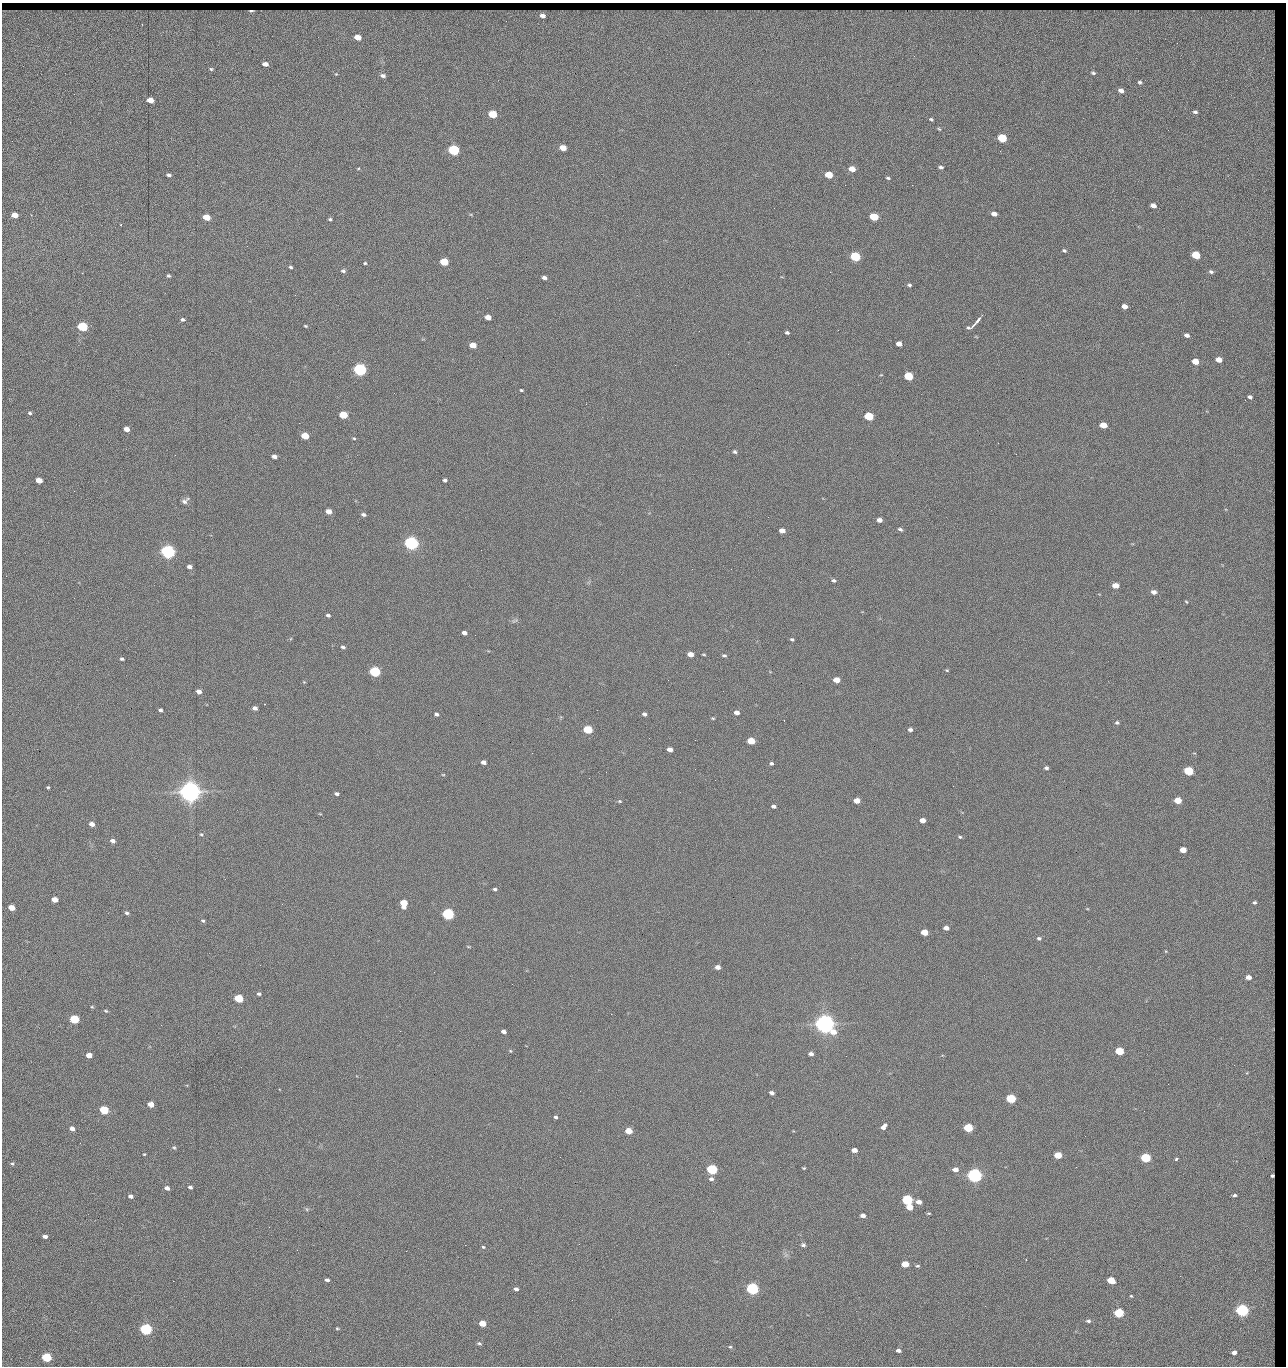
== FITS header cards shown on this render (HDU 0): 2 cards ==
NAXIS1  =                 1284 / length of data axis 1
NAXIS2  =                 1364 / length of data axis 2

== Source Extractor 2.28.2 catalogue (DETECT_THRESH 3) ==
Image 1284 x 1364 px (HDU 0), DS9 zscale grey, 1 PNG px = 1 image px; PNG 1288 x 1368 px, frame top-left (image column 1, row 1364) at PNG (2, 3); no overlay
Background 149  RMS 15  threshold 44.6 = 3 sigma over >= 5 px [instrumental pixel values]
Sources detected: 282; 1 with non-positive FLUX_AUTO (blend fragments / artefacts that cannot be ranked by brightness) is not listed; the other 281 listed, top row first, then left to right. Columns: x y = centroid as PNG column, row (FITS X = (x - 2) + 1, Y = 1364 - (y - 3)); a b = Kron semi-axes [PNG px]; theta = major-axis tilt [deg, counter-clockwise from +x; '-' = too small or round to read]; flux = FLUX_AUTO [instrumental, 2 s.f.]
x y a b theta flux
251 11 4 2 - 1.3e+03
542 16 5 4 - 4.4e+03
142 24 3 3 - 1.1e+03
358 37 5 4 - 1.3e+04
1271 41 15 6 81 6.4e+03
1177 43 2 2 - 1.0e+03
1271 63 9 7 90 4.0e+03
265 64 5 4 - 5.0e+03
211 69 5 4 - 1.3e+03
1093 73 4 3 - 1.5e+03
336 74 4 4 - 8.1e+02
383 76 6 5 - 3.0e+03
1140 82 5 5 - 1.6e+03
1121 91 6 4 -17 4.4e+03
1273 92 10 3 89 1.9e+03
1272 96 16 3 84 4.2e+03
150 100 5 4 - 1.4e+04
1195 112 4 3 - 1.8e+03
492 114 6 5 - 4.2e+04
931 119 5 4 - 1.3e+03
1272 124 4 3 - 1.5e+03
939 129 5 3 - 1.2e+03
1168 130 3 2 - 7.1e+02
1271 134 5 2 - 1.0e+03
1002 138 6 5 - 6.0e+04
563 148 5 4 - 1.5e+04
454 150 6 5 - 1.6e+05
941 167 5 3 - 2.1e+03
358 168 5 3 - 9.7e+02
852 169 5 4 - 1.2e+04
1030 169 2 2 - 1.3e+03
1272 173 5 2 - 1.4e+03
169 175 5 3 - 2.3e+03
829 175 5 4 - 2.8e+04
888 178 5 3 - 1.3e+03
845 185 2 2 - 8.5e+02
912 185 2 2 - 1.2e+04
1153 205 5 4 - 6.3e+03
1112 210 2 2 - 4.9e+02
994 214 5 4 - 5.7e+03
14 215 5 4 - 1.0e+04
206 217 5 4 - 2.0e+04
874 217 6 4 -15 5.1e+04
330 219 4 3 - 1.5e+03
121 224 2 2 - 7.5e+02
1272 230 7 3 83 2.1e+03
1064 250 5 4 - 1.6e+03
1196 255 5 4 - 4.2e+04
855 257 6 5 - 1.0e+05
444 262 5 5 - 4.0e+04
365 263 5 4 - 1.1e+03
1271 266 10 3 69 2.0e+03
291 267 4 3 - 1.5e+03
343 271 6 4 -5 2.1e+03
830 272 2 2 - 1.8e+04
1211 272 4 3 - 1.5e+03
169 276 5 4 - 1.5e+03
544 278 5 4 - 2.9e+03
1272 280 3 2 - 8.1e+02
909 285 5 4 - 1.7e+03
295 295 2 2 - 6.4e+02
1124 306 5 4 - 7.2e+03
488 317 5 4 - 9.2e+03
183 320 5 4 - 1.9e+03
978 320 9 3 54 3.2e+03
305 326 4 3 - 1.1e+03
82 327 5 5 - 1.0e+05
972 327 9 4 29 3.8e+03
1272 327 5 2 - 1.2e+03
838 330 2 2 - 5.8e+02
699 331 2 2 - 2.1e+03
787 333 4 3 - 1.9e+03
1187 335 5 4 - 3.7e+03
899 344 5 4 - 7.5e+03
473 345 5 4 - 1.6e+04
1273 350 6 3 89 1.5e+03
1219 360 5 4 - 9.6e+03
1195 361 5 4 - 1.6e+04
360 369 6 5 - 3.0e+05
908 376 6 5 - 5.8e+04
521 390 3 3 - 1.2e+03
1250 397 5 4 - 2.6e+03
1245 400 3 2 - 8.5e+02
30 413 5 4 - 1.8e+03
343 415 5 4 - 3.7e+04
869 416 6 5 - 6.0e+04
1272 421 5 2 - 1.7e+03
1103 425 5 4 - 1.9e+04
127 429 5 4 - 8.3e+03
305 436 5 4 - 2.9e+04
354 438 5 4 - 1.1e+03
998 443 2 2 - 2.3e+03
735 452 4 4 - 1.8e+03
175 455 2 2 - 2.1e+03
274 456 5 4 - 4.0e+03
1272 462 3 2 - 5.7e+02
39 480 5 4 - 1.2e+04
445 480 4 4 - 2.3e+03
1270 490 11 5 59 2.0e+03
74 491 2 2 - 6.2e+02
185 501 11 6 37 3.4e+03
1273 508 9 3 86 1.8e+03
329 511 5 4 - 1.0e+04
363 515 5 4 - 2.5e+03
879 520 5 4 - 5.7e+03
900 529 6 4 -25 2.0e+03
782 531 5 4 - 8.6e+03
1273 536 5 3 - 8.6e+02
411 543 6 5 - 5.0e+05
481 550 2 2 - 1.6e+03
168 552 6 5 - 5.3e+05
1272 553 6 3 68 1.5e+03
189 567 5 4 - 3.8e+03
731 569 2 2 - 4.5e+02
834 580 5 3 - 1.8e+03
1115 585 5 4 - 1.3e+04
1154 592 6 5 - 4.3e+03
1272 594 8 3 81 1.3e+03
1186 602 3 3 - 8.6e+02
328 615 4 3 - 1.9e+03
514 621 10 3 29 1.4e+03
464 633 4 4 - 4.2e+03
792 639 4 4 - 1.5e+03
343 647 5 4 - 2.1e+03
1273 649 5 3 - 8.3e+02
690 654 5 4 - 1.0e+04
704 654 5 2 - 9.5e+02
724 655 5 4 - 1.7e+03
122 659 4 3 - 1.8e+03
1273 669 12 3 82 2.0e+03
947 670 5 4 - 9.9e+02
375 672 5 5 - 1.6e+05
668 680 2 2 - 1.4e+03
836 680 5 4 - 1.4e+04
304 682 4 3 - 8.3e+02
199 691 5 4 - 7.1e+03
1273 694 7 4 -90 8.3e+02
264 704 3 2 - 5.3e+02
255 708 5 4 - 4.2e+03
160 710 4 4 - 1.9e+03
737 712 5 4 - 6.0e+03
436 714 4 4 - 2.4e+03
644 714 5 4 - 2.6e+03
713 718 4 3 - 1.1e+03
1117 723 5 4 - 1.8e+03
588 729 5 4 - 6.3e+04
910 730 5 4 - 2.7e+03
1272 734 5 3 - 1.1e+03
695 740 2 2 - 4.2e+02
751 741 5 4 - 2.7e+04
670 749 5 4 - 7.3e+03
532 753 2 2 - 2.1e+03
483 762 5 4 - 4.2e+03
771 763 4 4 - 1.7e+03
1046 768 4 3 - 2.2e+03
695 769 2 2 - 1.5e+03
1189 771 5 4 - 7.6e+04
606 772 2 2 - 1.3e+03
443 775 5 3 - 8.2e+02
715 780 2 2 - 1.6e+03
48 787 3 3 - 1.2e+03
190 792 7 6 - 1.6e+06
337 794 4 3 - 2.4e+03
1178 800 5 4 - 2.5e+04
620 801 5 4 - 1.2e+03
857 801 5 4 - 1.0e+04
773 806 4 3 - 2.9e+03
320 814 5 3 - 7.8e+02
922 820 5 4 - 7.9e+03
92 824 5 4 - 6.7e+03
1273 828 5 2 - 1.6e+03
201 834 5 4 - 1.4e+03
960 837 5 4 - 1.4e+03
113 841 5 4 - 3.9e+03
1273 843 12 4 -90 1.8e+03
1183 850 5 4 - 1.5e+04
495 889 5 3 - 1.9e+03
55 900 5 4 - 1.2e+04
1254 902 5 5 - 2.3e+03
1272 902 7 4 -70 9.0e+02
404 903 6 5 - 2.7e+04
11 908 5 4 - 1.6e+04
127 913 5 4 - 2.0e+03
448 914 5 5 - 2.4e+05
203 921 6 4 -28 1.5e+03
946 928 5 4 - 5.8e+03
924 932 5 4 - 1.9e+04
1273 937 5 3 - 8.2e+02
1039 938 6 5 - 2.1e+03
468 947 5 3 - 8.9e+02
717 967 5 4 - 6.1e+03
1273 970 5 3 - 7.9e+02
1248 977 5 4 - 7.2e+03
512 984 2 2 - 1.3e+03
259 994 5 4 - 1.8e+03
239 998 5 4 - 6.1e+04
92 1007 5 3 - 9.7e+02
106 1011 5 3 - 1.1e+03
74 1019 5 4 - 7.7e+04
825 1024 7 6 - 1.3e+06
1272 1029 4 3 - 1.8e+03
400 1031 2 2 - 3.6e+03
504 1032 5 3 - 4.2e+03
1272 1037 6 3 -79 1.8e+03
510 1051 5 4 - 1.1e+03
1119 1051 5 4 - 4.8e+04
811 1054 5 4 - 3.7e+03
89 1055 5 4 - 1.1e+04
846 1056 2 2 - 8.7e+02
1234 1065 2 2 - 1.0e+03
1168 1084 2 2 - 1.6e+03
279 1089 2 2 - 8.5e+02
772 1093 5 4 - 3.4e+03
1272 1097 7 2 -77 2.0e+03
1011 1099 5 4 - 8.8e+04
151 1104 5 4 - 1.2e+04
104 1110 5 4 - 6.6e+04
1144 1111 2 2 - 5.8e+02
556 1117 5 3 - 1.9e+03
718 1120 2 2 - 5.4e+02
884 1126 7 4 52 4.7e+03
72 1128 5 4 - 5.5e+03
968 1128 5 4 - 7.3e+04
629 1131 5 4 - 2.1e+04
80 1143 2 2 - 1.7e+03
174 1148 6 5 - 1.4e+03
854 1150 5 4 - 7.1e+03
144 1154 4 3 - 8.7e+02
1058 1155 5 4 - 3.1e+04
560 1157 2 2 - 6.3e+02
1146 1158 5 4 - 9.9e+04
1175 1160 4 3 - 3.3e+03
12 1164 5 4 - 1.4e+03
1076 1167 3 2 - 1.2e+03
804 1168 4 3 - 1.0e+03
712 1169 5 5 - 1.4e+05
955 1169 5 4 - 7.6e+03
974 1175 6 5 - 6.2e+05
1272 1175 5 4 - 2.7e+03
711 1179 6 5 - 3.0e+03
190 1187 4 3 - 2.2e+03
167 1188 5 4 - 4.4e+03
1235 1195 3 3 - 1.4e+03
130 1196 5 4 - 3.5e+03
907 1200 5 5 - 1.5e+05
919 1202 5 4 - 6.5e+03
909 1207 5 4 - 1.6e+04
1273 1207 5 3 - 8.0e+02
306 1209 6 3 -70 1.2e+03
929 1213 5 3 - 1.1e+03
863 1215 5 4 - 4.6e+03
269 1227 2 2 - 1.5e+03
45 1236 4 4 - 4.1e+03
465 1245 2 2 - 4.7e+03
803 1245 5 4 - 2.0e+03
483 1247 5 4 - 1.2e+03
297 1250 2 2 - 1.3e+03
406 1251 2 2 - 3.5e+03
1026 1259 2 2 - 8.7e+02
905 1264 5 4 - 1.9e+04
917 1266 5 4 - 1.5e+03
327 1280 4 3 - 2.7e+03
1111 1280 5 4 - 2.7e+04
516 1289 4 3 - 3.2e+03
752 1289 5 5 - 3.1e+05
1131 1296 4 4 - 1.1e+03
1272 1299 3 3 - 9.2e+02
985 1306 2 2 - 1.9e+03
1242 1310 5 5 - 3.6e+05
1119 1313 5 4 - 7.9e+04
611 1319 2 2 - 5.0e+02
1088 1321 6 4 -3 2.1e+03
482 1323 5 4 - 1.8e+04
337 1328 4 4 - 9.9e+02
146 1329 5 5 - 2.4e+05
479 1343 6 4 -3 1.7e+03
730 1347 5 4 - 1.3e+03
898 1350 4 3 - 3.8e+03
310 1351 3 2 - 7.9e+02
1234 1352 4 3 - 4.7e+03
46 1357 5 5 - 9.3e+04
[1 non-positive-flux detection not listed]

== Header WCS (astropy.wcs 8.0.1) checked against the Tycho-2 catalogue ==
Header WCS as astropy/WCSLIB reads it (CRVAL/CRPIX/CD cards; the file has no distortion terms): RA---TAN/DEC--TAN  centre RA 15:41:43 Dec +51:58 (235.43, +51.97 deg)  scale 1.26 arcsec/px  FOV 26.9' x 28.5'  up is +92 deg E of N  parity flipped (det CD > 0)
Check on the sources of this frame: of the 60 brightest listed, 11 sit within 2.0 arcsec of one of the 13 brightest Tycho-2 stars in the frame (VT <= 12.29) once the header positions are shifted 0.26 arcsec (0.20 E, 0.17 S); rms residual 0.99 arcsec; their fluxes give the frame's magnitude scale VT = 25.23 - 2.5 log10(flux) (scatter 0.20 mag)
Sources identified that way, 11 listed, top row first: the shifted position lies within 2.0 arcsec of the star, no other Tycho-2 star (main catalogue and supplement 1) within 4.0 arcsec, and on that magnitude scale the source's flux lands within +1.5 / -3 mag of the star's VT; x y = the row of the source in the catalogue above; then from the Tycho-2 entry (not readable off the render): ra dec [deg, ICRS J2000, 3 dp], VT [Tycho-2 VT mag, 2 dp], TYC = Tycho-2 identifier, HIP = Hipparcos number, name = IAU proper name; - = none
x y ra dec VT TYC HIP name
360 369 235.614 +52.064 11.61 3489-1132-1 - -
411 543 235.514 +52.049 11.19 3489-1407-1 - -
168 552 235.515 +52.133 11.12 3489-1380-1 - -
190 792 235.378 +52.130 9.31 3489-1322-1 76850 -
448 914 235.303 +52.042 11.52 3489-958-1 - -
825 1024 235.232 +51.912 9.59 3489-824-1 - -
974 1175 235.143 +51.862 10.97 3489-1016-1 - -
907 1200 235.131 +51.886 12.29 3489-908-1 - -
752 1289 235.084 +51.941 11.45 3489-1346-1 - -
1242 1310 235.062 +51.771 11.53 3489-1453-1 - -
146 1329 235.075 +52.152 11.74 3489-912-1 - -